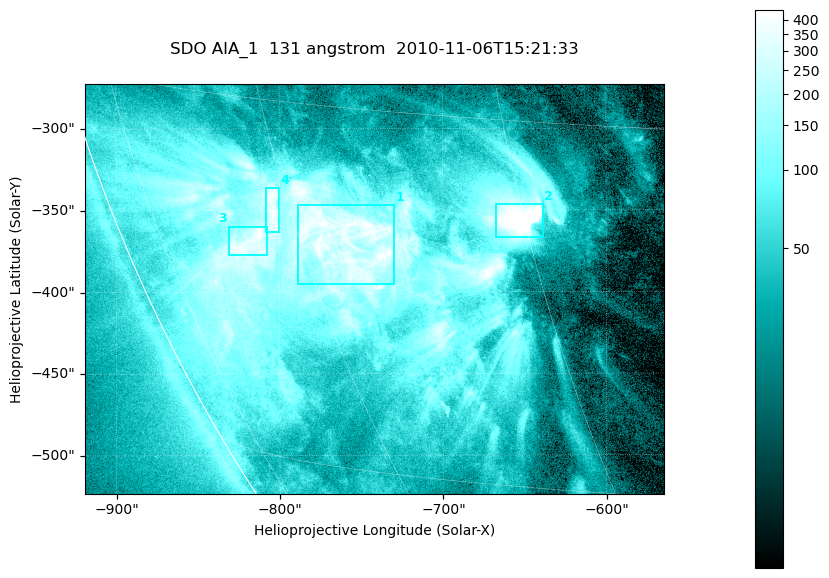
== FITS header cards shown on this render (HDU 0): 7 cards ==
TELESCOP= 'SDO     '           /
INSTRUME= 'AIA_1   '           /
WAVELNTH=                  131 /
WAVEUNIT= 'angstrom'           /
DATE-OBS= '2010-11-06T15:21:33.62' /
CTYPE1  = 'HPLN-TAN'           /
CTYPE2  = 'HPLT-TAN'           /

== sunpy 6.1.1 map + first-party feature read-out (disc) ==
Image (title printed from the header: SDO AIA_1  131 angstrom  2010-11-06T15:21:33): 590 x 417 px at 0.601 arcsec/px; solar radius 968 arcsec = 1612 px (partial field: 2.7% of the solar disc is inside the frame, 89% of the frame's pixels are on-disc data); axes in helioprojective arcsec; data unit not stated in the header (colour bar unlabelled)
Pointing: header CRPIX1/2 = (2045.07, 2040.72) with CRVAL1/2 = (0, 0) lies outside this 590 x 417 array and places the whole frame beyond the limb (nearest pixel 1.35 R_sun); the SolarSoft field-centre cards XCEN/YCEN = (-741.7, -398.2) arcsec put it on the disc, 766 arcsec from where CRPIX/CRVAL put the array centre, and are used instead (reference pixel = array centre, CRVAL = XCEN/YCEN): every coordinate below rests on XCEN/YCEN
Orientation: roll -0.139 deg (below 1 deg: not rotated)
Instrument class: DISC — disc imager (sunpy class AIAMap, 131 A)
Bright regions (active regions / flare kernels): reference = the on-disc median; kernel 5 px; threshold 5 sigma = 259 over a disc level ~52.3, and >= 1.15x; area >= 246 px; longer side >= 5 px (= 3 arcsec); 4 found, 4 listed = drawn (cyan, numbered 1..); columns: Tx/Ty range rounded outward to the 2 arcsec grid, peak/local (2 s.f.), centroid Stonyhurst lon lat
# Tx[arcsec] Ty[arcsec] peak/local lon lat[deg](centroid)
1 -790..-728 -396..-346 8.6 -57 -20
2 -668..-638 -368..-346 17 -45 -19
3 -832..-806 -378..-360 8.3 -64 -21
4 -810..-800 -364..-336 7.5 -61 -19
Off-limb structures (1.02-1.3 R_sun): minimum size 123 px: none found